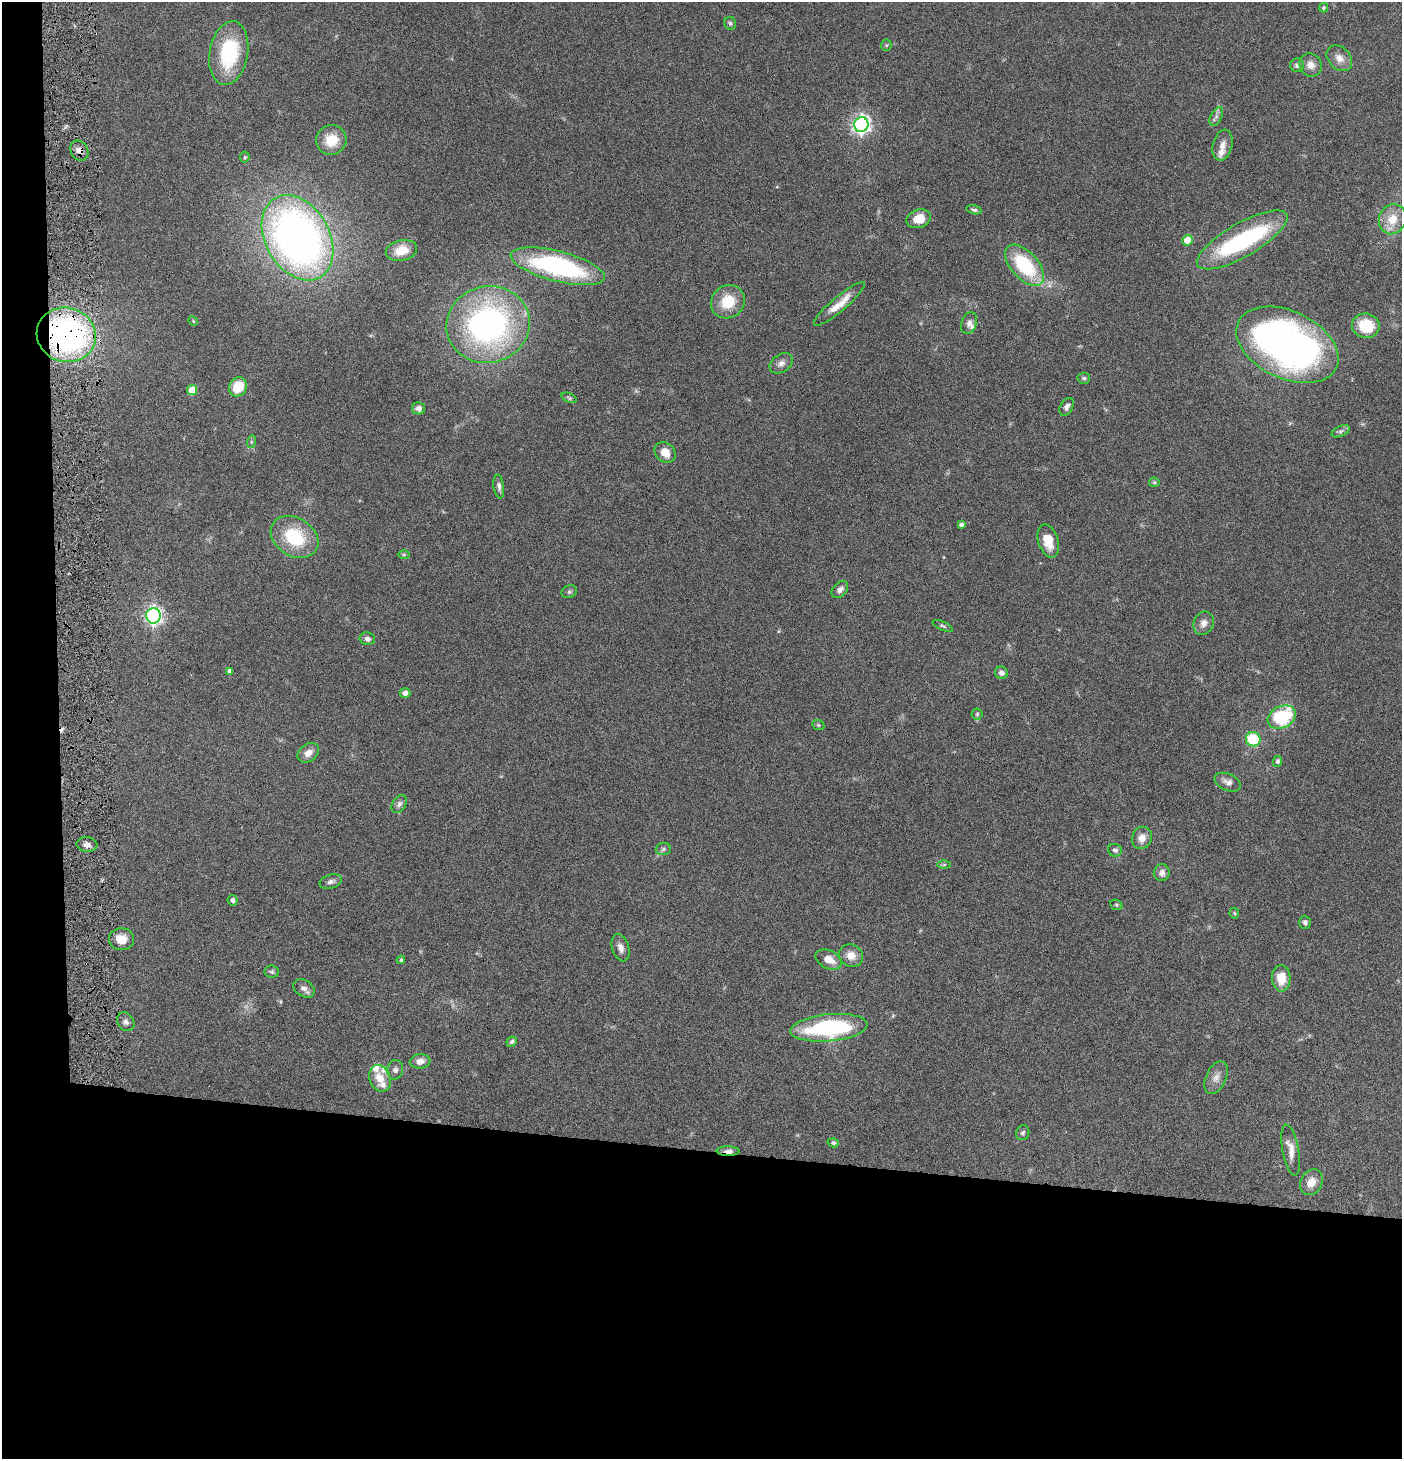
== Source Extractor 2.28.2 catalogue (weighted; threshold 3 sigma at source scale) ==
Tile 7 of 3 x 3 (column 1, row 3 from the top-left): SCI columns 147-1546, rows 1-1457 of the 4445 x 4372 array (HDU 1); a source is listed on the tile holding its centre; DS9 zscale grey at full resolution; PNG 1404 x 1461 px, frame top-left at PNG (2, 2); each listed source drawn as its Kron ellipse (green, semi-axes under 4 px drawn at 4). Shown black and unused: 24% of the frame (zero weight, under 4 of 8 exposures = <1% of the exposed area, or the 3 px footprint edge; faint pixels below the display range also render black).
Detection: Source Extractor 2.28.2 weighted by HDU 2 'WHT'; one run over the whole footprint, this tile lists its part. Background 0.0791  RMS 0.0044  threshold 0.0179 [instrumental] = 3 sigma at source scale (4.09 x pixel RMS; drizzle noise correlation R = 1.36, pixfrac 0.8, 0.05/0.05 arcsec/px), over >= 5 px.
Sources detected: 101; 1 inside a brighter object's white glare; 1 cosmic-ray / hot-pixel residue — neither listed nor drawn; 5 inside a brighter listed object's ellipse — not listed separately; the other 94 listed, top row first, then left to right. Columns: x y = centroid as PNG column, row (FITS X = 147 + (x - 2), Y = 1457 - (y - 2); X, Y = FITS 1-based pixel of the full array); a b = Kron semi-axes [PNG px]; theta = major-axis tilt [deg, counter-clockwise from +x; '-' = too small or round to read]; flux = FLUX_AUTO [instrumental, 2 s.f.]
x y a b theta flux
1324 8 4 4 - 0.59
730 23 6 6 - 0.87
886 45 5 5 - 0.59
229 53 32 19 80 29
1339 58 14 10 -45 3.6
1297 65 7 7 - 1.2
1311 65 12 11 - 3.3
1216 116 10 5 64 1.5
861 125 7 7 - 170
331 140 15 14 - 9.3
1223 145 16 9 76 3.2
79 151 10 8 -58 2.5
245 157 5 5 - 0.48
974 210 8 4 -13 0.92
918 219 12 9 19 6.9
1392 219 15 13 65 8.1
298 238 45 32 -60 250
1187 240 5 5 - 6.7
1242 240 51 17 30 57
401 250 16 10 12 7.8
1024 265 25 13 -49 28
558 266 48 15 -14 70
728 302 18 16 43 11
839 304 32 7 40 6.3
193 321 5 4 - 0.39
969 323 11 7 70 1.9
488 324 42 38 14 110
1366 326 14 12 -10 14
66 335 30 27 -17 120
1287 345 54 33 -25 190
781 363 13 9 34 2.3
1084 378 6 5 - 0.79
238 387 10 8 60 9.8
192 390 5 5 - 7.7
569 398 8 4 -22 0.66
1067 407 9 6 61 1.6
418 408 6 6 - 1.9
1341 431 9 5 26 1.1
251 442 6 4 72 0.58
665 452 11 9 -40 5.1
1154 482 5 5 - 0.55
499 486 12 5 -82 1.3
961 525 4 4 - 1.2
295 537 25 19 -33 22
1048 541 17 10 -73 6.7
404 555 6 4 0 0.52
840 590 10 6 48 1.9
569 592 8 6 22 0.87
153 616 8 7 - 140
1204 623 12 9 66 2.6
943 626 11 4 -24 0.8
367 639 8 6 -11 1.4
230 671 4 4 - 1.4
1001 673 6 6 - 1.7
405 693 5 4 - 1.8
977 714 6 5 - 0.79
1282 717 15 10 27 31
818 725 6 5 - 0.61
1253 739 7 7 - 20
308 753 11 8 37 3.3
1278 761 5 4 - 1
1228 782 14 8 -23 2.3
399 804 10 6 57 1.4
1142 838 11 10 - 3.6
87 845 10 7 -6 2.1
663 849 7 6 - 0.97
1115 850 7 6 - 1.1
944 865 6 4 1 0.6
1162 873 8 8 - 2.2
331 882 11 7 19 1.7
233 900 5 5 - 1.3
1116 905 6 5 - 0.64
1234 913 5 5 - 0.5
1305 922 6 6 - 1.2
122 939 12 11 - 5
620 948 14 8 -72 2.4
851 955 12 11 - 4.2
828 959 14 9 -25 5.3
401 960 4 3 - 0.71
272 972 7 6 - 0.81
1281 978 13 9 -88 7.3
304 988 11 8 -32 2.1
126 1022 10 8 -54 1.6
829 1028 38 13 5 46
512 1042 5 4 - 0.73
420 1061 10 7 6 2.6
395 1070 9 8 - 1.4
380 1078 14 10 -68 6.2
1216 1078 17 10 65 3.3
1023 1133 7 6 - 0.92
833 1143 5 4 - 0.79
1291 1150 26 8 -79 4.7
728 1151 11 5 -1 2.4
1311 1182 13 11 61 4.4
Overlapping masked pixels (flux is a lower limit): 3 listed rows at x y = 79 151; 66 335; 728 1151